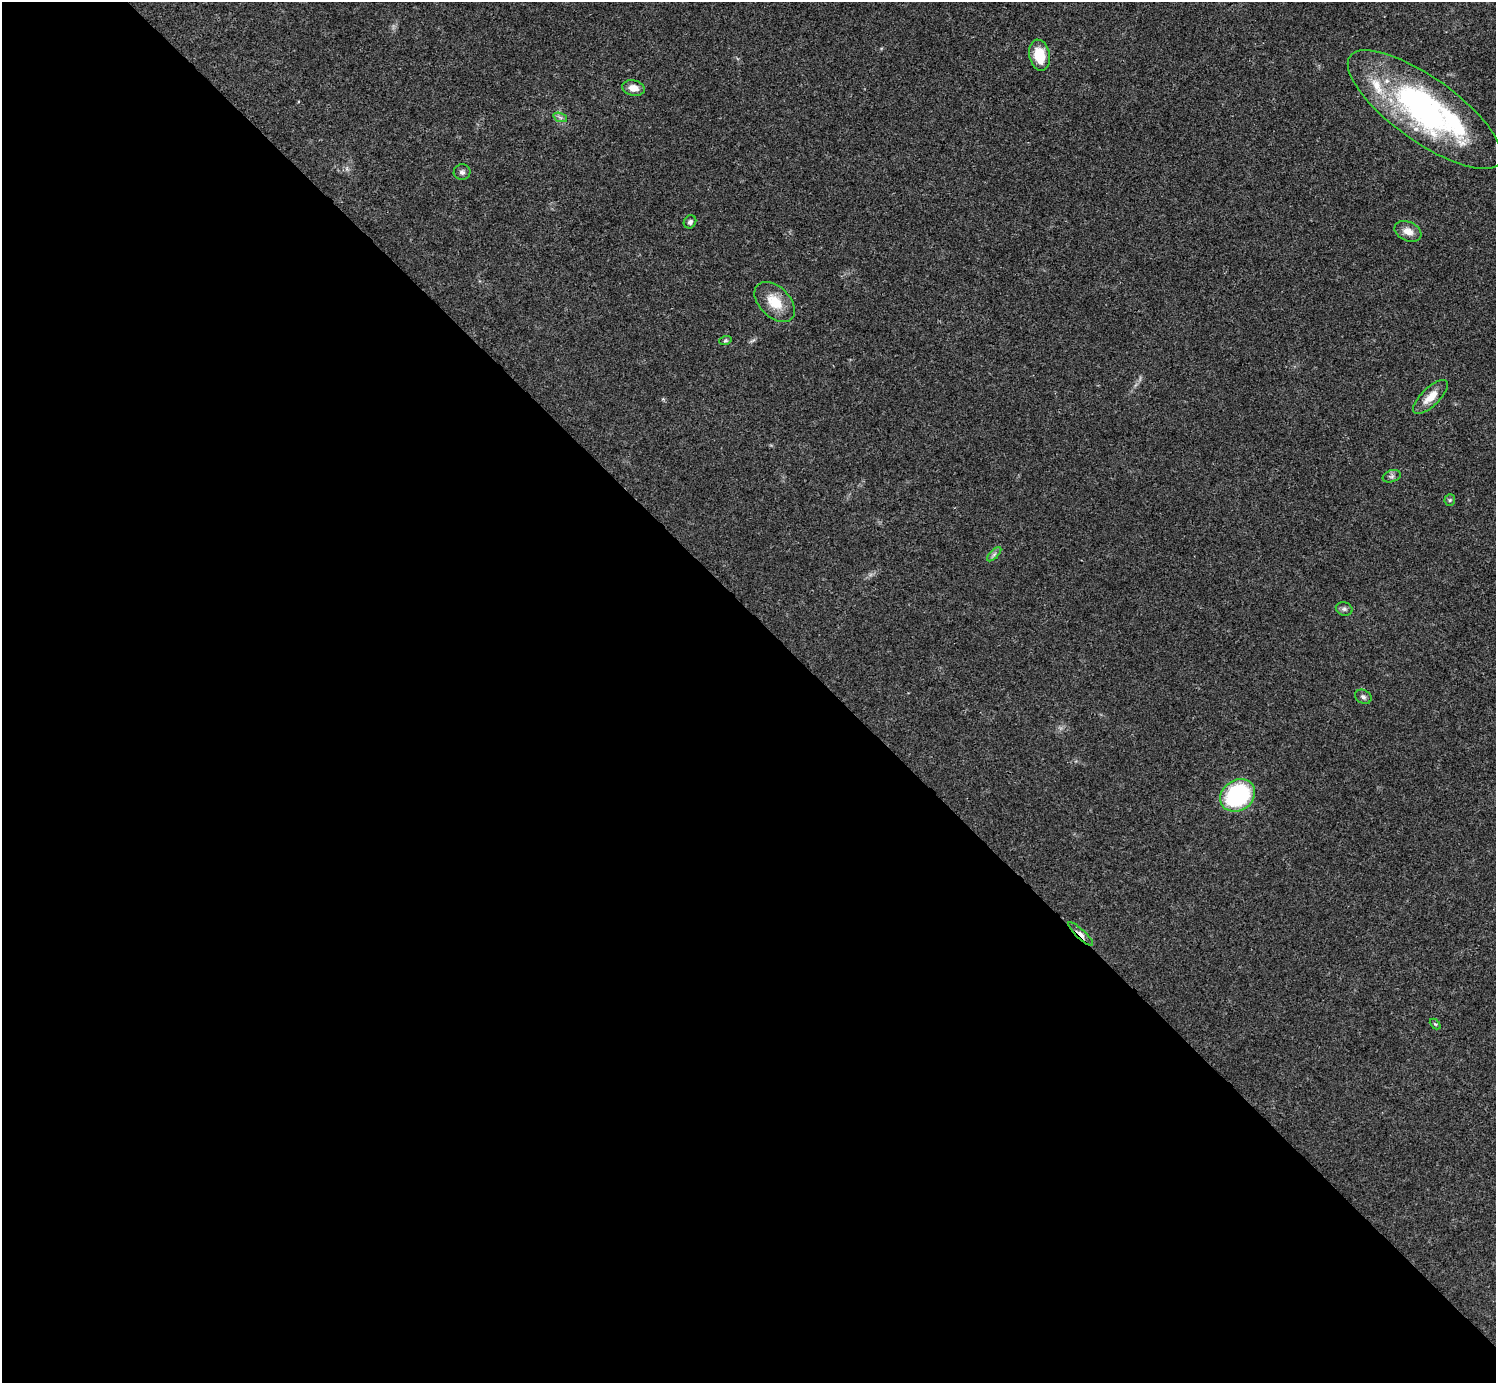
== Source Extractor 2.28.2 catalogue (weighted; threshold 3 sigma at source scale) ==
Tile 9 of 4 x 4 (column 1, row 3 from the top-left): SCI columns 1-1494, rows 1539-2919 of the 5981 x 5981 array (HDU 1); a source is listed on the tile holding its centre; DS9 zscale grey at full resolution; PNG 1498 x 1385 px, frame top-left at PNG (2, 2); each listed source drawn as its Kron ellipse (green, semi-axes under 4 px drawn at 4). Shown black and unused: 55% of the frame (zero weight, under 3 of 4 exposures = <1% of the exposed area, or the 3 px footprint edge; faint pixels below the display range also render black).
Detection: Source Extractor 2.28.2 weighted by HDU 2 'WHT'; one run over the whole footprint, this tile lists its part. Background 0.0209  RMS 0.0022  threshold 0.00989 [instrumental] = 3 sigma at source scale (4.5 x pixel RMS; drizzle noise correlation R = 1.50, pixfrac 1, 0.05/0.05 arcsec/px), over >= 5 px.
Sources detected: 23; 2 inside a brighter object's white glare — neither listed nor drawn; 3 inside a brighter listed object's ellipse — not listed separately; the other 18 listed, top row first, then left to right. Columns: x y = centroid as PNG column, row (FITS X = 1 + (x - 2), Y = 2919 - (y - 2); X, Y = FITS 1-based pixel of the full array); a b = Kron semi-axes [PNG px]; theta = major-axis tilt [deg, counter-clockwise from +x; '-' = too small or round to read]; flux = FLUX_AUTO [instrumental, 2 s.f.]
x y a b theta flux
1039 55 16 10 -78 5.4
633 88 11 7 -10 2.2
1425 110 92 32 -36 54
560 117 7 4 -19 0.52
462 172 8 8 - 0.72
690 222 7 6 - 0.63
1408 231 14 9 -24 2
775 302 24 15 -44 5.3
725 341 6 4 19 0.33
1431 397 22 9 44 3.1
1392 476 9 6 18 0.63
1450 500 6 5 - 0.38
994 554 9 3 45 0.5
1344 609 8 6 -15 0.67
1363 697 9 6 -30 0.65
1238 795 18 15 35 24
1081 934 16 4 -44 1.1
1435 1024 6 4 -44 0.27
Overlapping masked pixels (flux is a lower limit): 1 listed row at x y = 1081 934